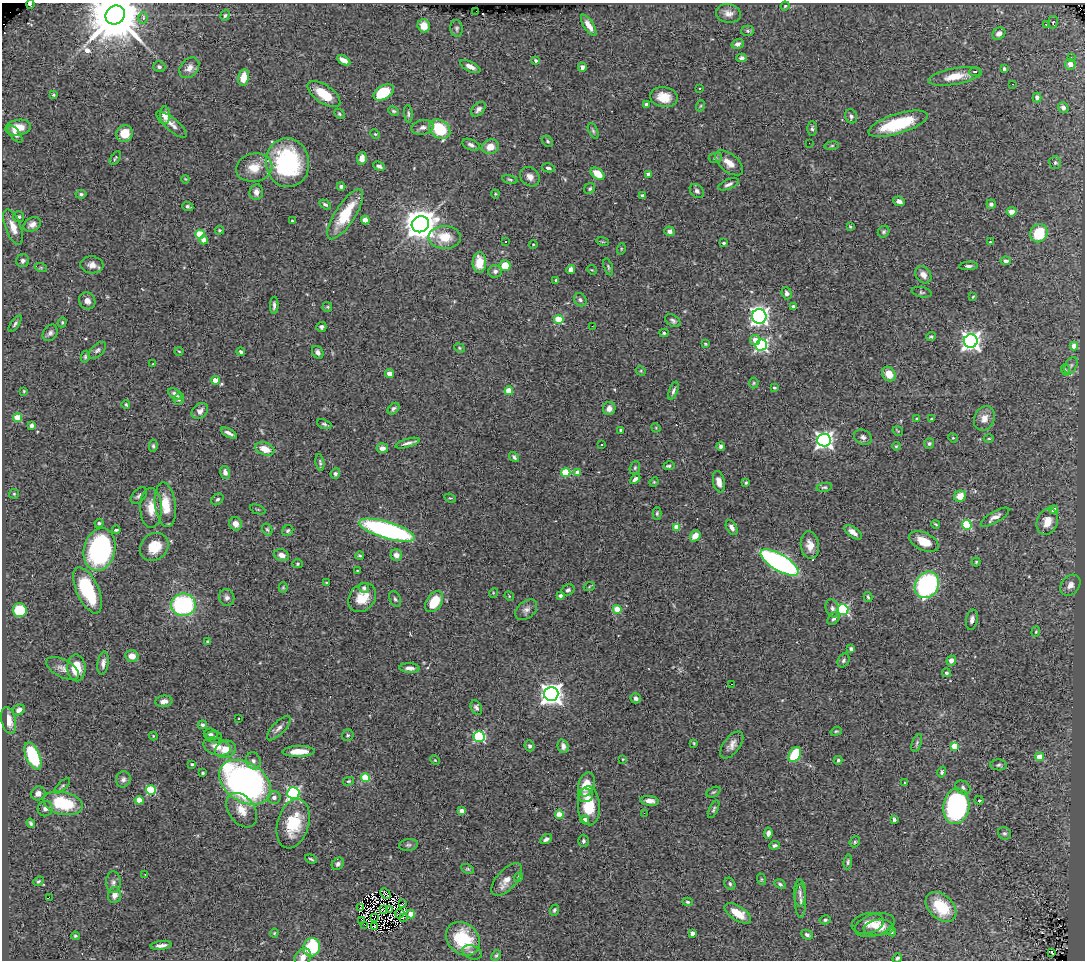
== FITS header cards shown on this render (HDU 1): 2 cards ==
NAXIS1  =                 1083
NAXIS2  =                  958

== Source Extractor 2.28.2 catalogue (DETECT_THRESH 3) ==
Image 1083 x 958 px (HDU 1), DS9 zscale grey, 1 PNG px = 1 image px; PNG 1087 x 962 px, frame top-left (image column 1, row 958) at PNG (2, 3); each listed source drawn as its Kron ellipse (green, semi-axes under 4 px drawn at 4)
Background 1.96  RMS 0.053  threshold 0.159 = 3 sigma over >= 5 px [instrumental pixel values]
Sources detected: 400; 6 with non-positive FLUX_AUTO (blend fragments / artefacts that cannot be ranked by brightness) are neither listed nor drawn; the other 394 listed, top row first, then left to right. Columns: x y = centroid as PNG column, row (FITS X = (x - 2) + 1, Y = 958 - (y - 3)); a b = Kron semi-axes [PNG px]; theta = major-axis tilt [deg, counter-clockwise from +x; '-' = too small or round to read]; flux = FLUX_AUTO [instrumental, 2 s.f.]
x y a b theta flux
30 4 4 2 - 5.1
785 6 4 3 - 3.5
476 11 3 2 - 26
728 13 12 9 -10 23
115 15 10 9 - 32000
225 15 6 4 72 6.4
143 18 5 5 - 7.3
1053 22 6 4 80 3
589 25 12 5 -57 26
1047 25 3 3 - 25
424 26 6 6 - 43
457 28 8 6 -85 7.4
748 31 6 5 - 6.6
999 34 7 5 35 15
738 44 6 5 - 12
742 58 5 4 - 8.7
1071 58 3 2 - 3.3
343 60 7 4 -29 24
535 60 3 3 - 6.7
1070 64 5 5 - 17
159 67 6 5 - 8
470 67 11 5 -27 21
582 67 4 4 - 18
189 68 11 8 49 26
1004 69 3 3 - 7.2
975 72 6 4 4 6.3
955 76 27 8 10 63
244 77 8 5 79 55
1013 84 3 2 - 3.9
699 88 3 3 - 16
384 92 11 6 30 140
324 94 19 9 -35 87
53 95 4 3 - 4.4
664 97 14 10 -9 62
1037 97 5 4 - 15
646 104 3 3 - 6
700 106 5 3 - 4
1063 108 6 5 - 9
478 109 9 5 46 13
394 111 5 3 - 5.3
339 114 6 4 -41 5.4
408 114 9 4 -84 7.7
165 115 8 5 -87 37
851 116 7 6 - 10
171 124 19 6 -39 24
898 124 31 10 17 190
423 127 11 7 13 18
18 128 13 7 9 52
440 129 11 9 -37 180
812 129 7 5 89 8.5
593 131 8 4 -65 6.3
125 133 8 8 - 49
15 134 10 4 -51 14
375 134 5 3 - 3.7
547 141 6 5 - 5.8
809 143 2 2 - 2.3
471 145 9 5 -24 12
832 146 7 4 8 4.9
490 147 8 7 - 37
115 158 7 3 57 5
362 158 6 4 81 24
715 158 6 5 - 6.4
287 163 24 21 -84 420
729 163 16 9 -40 37
1055 163 6 5 - 7.4
379 166 6 3 -22 9
254 168 18 14 10 63
548 168 6 4 -11 8
598 174 8 5 -37 69
649 174 4 3 - 25
530 177 10 9 - 22
185 179 4 3 - 3
510 179 8 3 -13 5.4
728 184 11 5 21 11
341 186 4 4 - 9.2
590 188 6 5 - 6.4
697 191 8 6 -44 10
256 192 8 6 84 19
81 194 5 4 - 6.5
495 194 4 4 - 3.8
642 196 4 3 - 17
899 201 6 4 -25 16
325 204 6 4 -31 6.8
991 204 4 4 - 8.9
188 207 5 3 - 6.7
1011 212 5 4 - 25
345 214 29 10 57 140
19 217 5 5 - 6.6
365 220 4 4 - 66
292 221 3 3 - 3.7
32 224 9 6 28 19
420 224 9 8 - 7100
13 227 19 7 -69 39
850 227 3 3 - 3.6
219 230 5 4 - 4.4
670 231 5 4 - 14
884 232 6 5 - 6.4
1039 233 9 8 - 110
200 234 5 4 - 130
445 237 16 11 -1 79
204 240 4 4 - 25
505 242 3 2 - 7
603 242 6 4 -17 4.8
990 242 4 3 - 4.3
724 243 3 3 - 5.8
533 244 4 3 - 3
621 249 6 3 73 4.2
23 261 6 6 - 11
1006 261 5 4 - 13
479 263 10 6 89 67
92 265 11 8 -5 24
505 266 5 5 - 76
969 266 9 4 2 8.8
608 267 9 4 -73 6.4
41 268 6 4 -19 4.8
571 270 4 4 - 21
592 270 5 4 - 3.6
495 271 7 6 - 14
923 275 9 7 -52 21
556 280 3 3 - 6.2
922 292 10 5 -11 7.2
787 293 6 5 - 12
973 297 4 3 - 3.1
580 300 7 5 -53 9.2
87 301 9 8 - 22
274 305 8 4 88 11
327 307 5 5 - 4.5
793 307 4 4 - 13
759 316 7 7 - 1500
559 320 5 4 - 160
673 321 8 5 -35 8.7
62 322 5 4 - 4.6
15 324 9 4 56 7.7
592 326 3 2 - 3.5
321 327 5 5 - 6.7
50 333 9 6 55 12
664 333 4 4 - 7.2
931 337 4 4 - 4.9
755 340 5 5 - 30
971 341 7 6 - 1800
705 344 3 2 - 3.2
761 345 6 5 - 670
1074 346 4 4 - 40
459 348 5 4 - 4.4
97 350 11 6 43 11
179 351 4 3 - 3
241 352 4 4 - 8.8
318 352 7 5 -56 14
85 357 6 4 78 5.9
153 364 4 3 - 3.2
1071 365 9 5 63 12
1066 370 6 3 -71 4.3
641 371 5 4 - 3.6
390 374 4 4 - 50
889 374 8 6 -52 43
215 380 4 4 - 42
754 383 5 5 - 4.7
774 388 4 4 - 5.1
24 391 4 3 - 3.1
509 391 4 4 - 67
673 391 9 4 70 9
175 394 8 4 -33 15
179 399 6 5 - 7.9
126 404 4 3 - 4.1
609 408 6 6 - 23
393 409 7 4 44 7.9
200 411 9 7 43 18
18 418 4 4 - 110
917 418 4 4 - 4.1
984 418 13 10 66 33
932 419 4 3 - 3.2
324 424 7 4 -22 6.8
32 425 4 3 - 15
656 428 5 4 - 3.4
621 430 3 3 - 6.1
898 431 5 3 - 3.4
229 433 9 3 -28 14
863 437 9 7 -29 14
953 438 5 4 - 3.9
989 439 5 3 - 3.8
824 440 6 6 - 1500
407 443 12 4 16 14
929 444 5 5 - 7
602 445 3 2 - 5.4
153 446 6 4 83 5.9
896 446 4 3 - 3.7
721 447 4 3 - 12
382 448 6 5 - 18
265 449 10 6 -20 44
514 457 5 4 - 8.8
320 462 8 4 -80 6.1
669 466 5 4 - 8.1
635 468 7 5 70 6.5
225 472 6 5 - 14
566 473 5 4 - 150
578 473 4 4 - 41
335 474 5 4 - 7.6
635 479 6 4 45 11
654 482 5 4 - 3.8
719 482 11 5 -79 25
746 483 3 3 - 6.1
824 487 8 4 9 6.4
14 494 5 5 - 4.3
139 496 10 6 45 12
960 496 6 5 - 40
450 498 6 3 -22 3.8
218 499 6 5 - 7.3
165 505 22 10 -82 74
151 508 20 11 -88 55
258 509 8 2 -21 3.6
1054 510 4 4 - 31
657 513 6 4 89 6.1
995 517 16 5 30 22
1047 522 14 10 70 55
99 523 4 4 - 5.8
236 524 7 6 - 28
936 524 4 2 - 4.5
967 525 5 5 - 250
677 527 4 4 - 73
732 527 8 5 -60 16
267 529 6 5 - 6.5
116 530 4 3 - 7.4
387 530 29 8 -17 830
288 531 6 5 - 7.4
853 532 10 5 -37 23
695 536 6 5 - 43
924 542 15 8 -25 63
810 545 14 9 -82 36
154 547 15 13 42 73
99 549 22 15 77 580
282 555 7 5 -20 24
396 555 6 5 - 23
360 556 4 3 - 5
779 562 22 8 -31 1000
976 562 4 4 - 4.6
298 564 5 4 - 5.1
357 571 3 2 - 2.6
326 583 3 3 - 3.6
927 585 14 11 57 510
1070 585 11 9 50 24
283 587 5 4 - 4.3
589 587 5 3 - 3.7
364 588 5 5 - 11
88 590 25 11 -66 240
568 590 6 5 - 8.8
493 593 5 3 - 3
509 596 5 4 - 3.3
560 596 4 3 - 12
227 597 8 7 - 13
868 597 5 3 - 6
362 598 15 12 50 72
395 599 8 5 -65 7.5
434 602 11 7 56 99
183 605 12 11 - 430
832 608 9 6 -73 14
617 609 4 4 - 110
843 609 5 5 - 450
20 610 7 7 - 120
526 610 12 8 40 18
833 619 7 5 48 9.6
972 620 10 5 78 16
1036 632 5 4 - 4.1
208 642 3 3 - 4.6
851 649 4 4 - 9.7
132 656 7 5 -14 33
844 660 7 5 58 8.5
951 660 5 4 - 15
103 663 12 5 82 18
63 668 18 8 -28 27
76 668 13 9 -88 86
410 668 10 5 -3 17
946 673 4 4 - 7.7
731 684 3 2 - 3.7
551 694 7 7 - 2800
636 698 5 5 - 9.4
164 701 8 5 6 18
476 708 7 5 -62 10
19 710 6 5 - 18
239 719 2 2 - 2.9
8 720 14 7 -77 54
203 725 4 4 - 6.7
279 728 15 6 47 18
836 731 6 4 20 4.6
211 734 7 6 - 9
348 735 6 5 - 6.3
153 736 4 4 - 3.2
479 736 5 5 - 320
214 737 8 5 -6 10
694 743 3 3 - 3.7
917 743 9 4 71 8.1
732 745 16 8 52 25
217 746 14 8 -16 38
530 746 5 5 - 9.1
563 746 7 5 -75 16
955 746 4 4 - 90
225 749 10 8 22 45
299 751 16 5 2 56
795 755 8 5 57 160
33 756 14 7 -67 260
1039 757 4 4 - 81
623 759 4 3 - 3.8
435 760 5 4 - 3.7
838 760 4 3 - 4.8
253 761 8 7 - 13
192 764 3 3 - 5.3
999 765 8 5 -3 8
942 772 5 4 - 6.9
203 773 3 3 - 5.2
365 778 4 4 - 160
123 779 8 7 - 12
349 781 5 4 - 4.3
245 782 28 19 -33 1500
905 783 4 2 - 2.9
586 785 12 8 71 56
62 786 10 4 44 6.9
963 787 8 6 -35 12
151 790 5 5 - 210
713 792 7 4 26 5.9
38 793 7 6 - 23
293 793 6 6 - 690
585 795 7 6 - 17
274 797 6 6 - 17
139 800 4 4 - 46
979 800 4 3 - 6.2
650 801 9 5 -7 23
63 803 20 11 -13 200
589 806 19 11 -87 110
956 806 18 13 81 630
45 809 8 7 - 16
714 809 10 4 64 6.9
242 810 19 13 -54 52
462 811 4 4 - 28
644 813 2 2 - 160
559 815 4 4 - 100
585 820 4 4 - 38
894 820 4 3 - 9.6
31 823 5 4 - 6.8
293 824 25 15 74 140
768 833 5 4 - 15
1004 833 7 6 - 7.9
546 839 6 4 30 11
583 841 6 5 - 8
855 842 6 5 - 5
408 845 9 6 9 9.1
775 845 5 4 - 8.6
311 859 6 3 -18 5.6
848 862 7 4 83 6.5
338 864 7 5 45 11
468 869 7 4 -25 5.6
145 875 3 2 - 11
519 877 5 4 - 6.3
507 879 20 10 47 41
761 879 6 4 -72 3.9
38 881 5 4 - 5
113 882 11 7 -89 14
730 884 6 5 - 6.8
780 884 6 4 -30 6.7
385 893 6 4 -44 1.1
800 893 13 6 -90 15
114 895 8 6 78 23
49 897 3 2 - 27
801 901 17 5 -90 15
687 902 5 4 - 5.7
402 904 4 2 - 6
360 907 3 2 - 1.9
941 907 18 12 -44 130
383 910 3 2 - 1.8
390 910 3 2 - 1
554 910 6 4 69 6.8
738 913 15 7 -33 61
400 914 5 2 - 4.2
411 914 4 4 - 58
375 917 2 2 - 4.1
403 917 3 2 - 5.6
825 920 5 4 - 5.6
362 921 2 2 - 0.85
868 923 16 10 13 30
365 925 2 2 - 5.9
875 925 20 11 16 42
375 927 2 2 - 4.1
879 928 15 8 5 31
891 931 5 4 - 5.8
274 933 4 4 - 3.6
692 933 4 3 - 23
807 935 6 4 -25 8.9
75 936 4 4 - 4.9
463 939 18 15 -44 160
161 945 10 4 5 17
312 947 9 8 - 180
472 952 10 6 -23 12
1051 952 3 2 - 7
496 955 6 4 61 5.5
303 957 9 7 51 23
897 958 5 4 - 6.2
At the frame edge (FLAGS 8, measured only in part): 4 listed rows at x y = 30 4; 115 15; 303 957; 897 958
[6 non-positive-flux detections neither listed nor drawn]